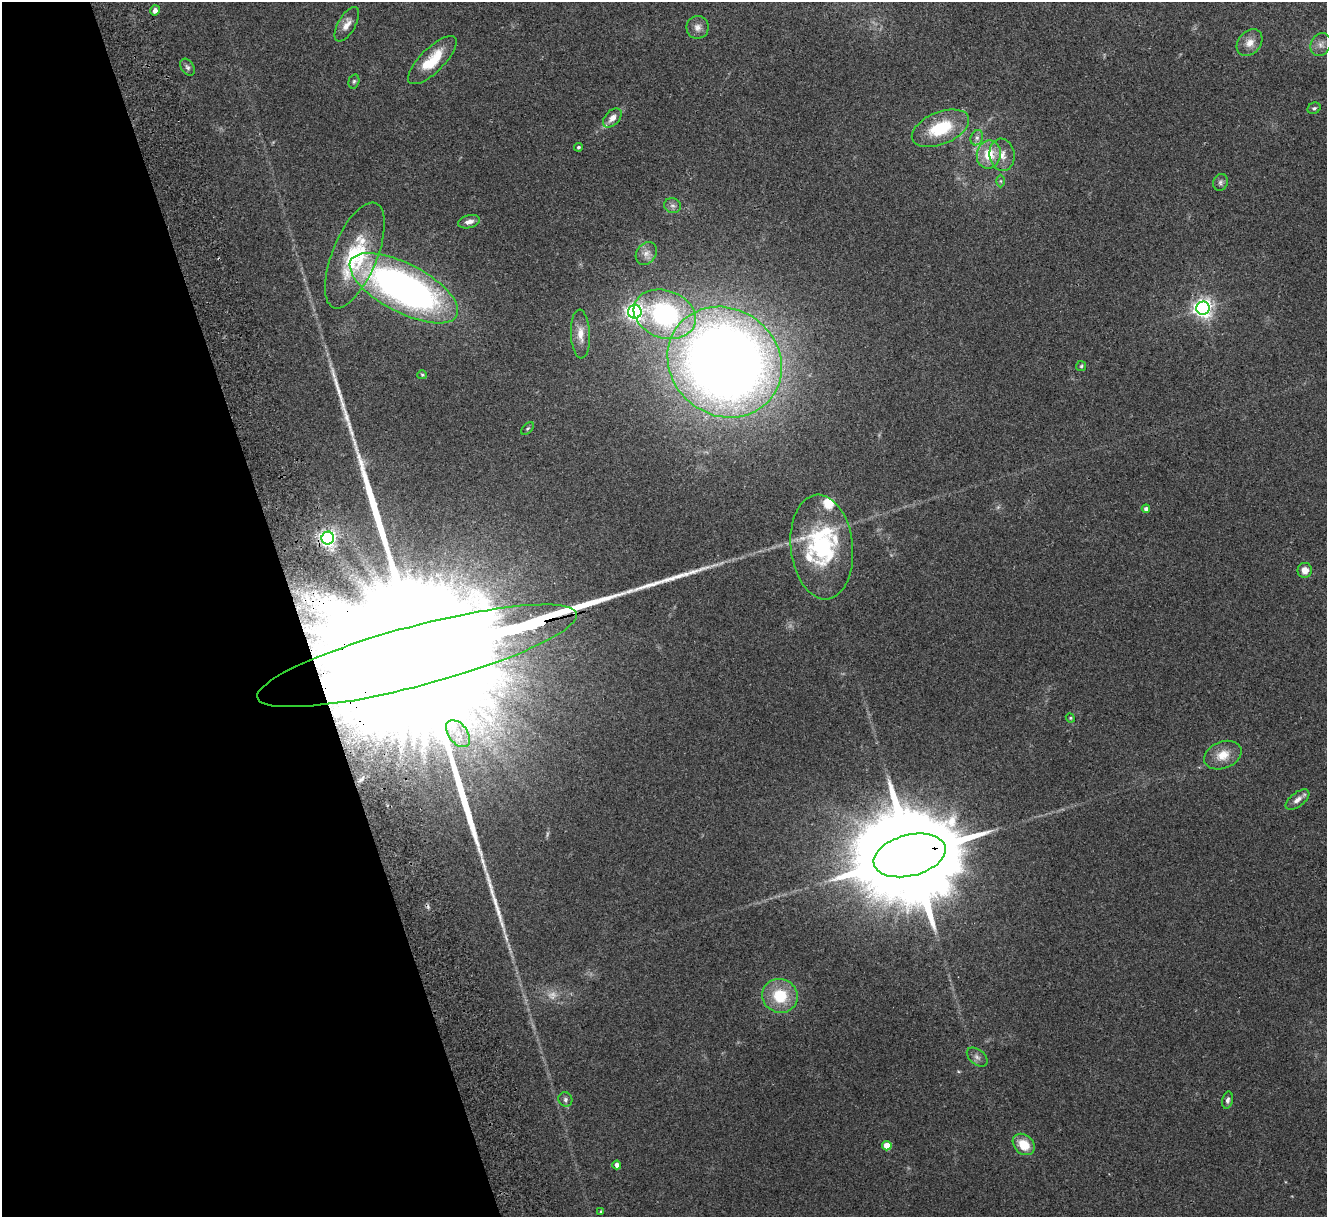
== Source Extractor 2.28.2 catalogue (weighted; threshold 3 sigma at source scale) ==
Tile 5 of 4 x 4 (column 1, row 2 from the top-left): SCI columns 56-1380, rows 2600-3814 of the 5411 x 5322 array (HDU 1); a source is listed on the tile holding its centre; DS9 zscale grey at full resolution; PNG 1329 x 1219 px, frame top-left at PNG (2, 2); each listed source drawn as its Kron ellipse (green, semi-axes under 4 px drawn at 4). Shown black and unused: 22% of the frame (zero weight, under 2 of 3 exposures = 3% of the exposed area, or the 3 px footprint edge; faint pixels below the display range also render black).
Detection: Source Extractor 2.28.2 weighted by HDU 2 'WHT'; one run over the whole footprint, this tile lists its part. Background 0.072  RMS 0.0085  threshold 0.0381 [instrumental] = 3 sigma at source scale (4.5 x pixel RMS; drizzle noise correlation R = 1.50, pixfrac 1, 0.05/0.05 arcsec/px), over >= 5 px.
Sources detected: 60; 2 too faint to see at this stretch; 1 inside a brighter object's white glare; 1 cosmic-ray / hot-pixel residue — neither listed nor drawn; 8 inside a brighter listed object's ellipse — not listed separately; the other 48 listed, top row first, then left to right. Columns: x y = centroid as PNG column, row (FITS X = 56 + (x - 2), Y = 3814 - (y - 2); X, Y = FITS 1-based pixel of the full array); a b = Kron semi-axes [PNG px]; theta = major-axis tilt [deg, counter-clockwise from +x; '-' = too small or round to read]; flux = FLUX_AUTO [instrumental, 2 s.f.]
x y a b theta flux
155 10 5 4 - 3.4
347 24 19 8 60 7.4
697 27 11 11 - 5.2
1250 43 15 11 49 7.6
1321 44 12 10 60 5.2
432 60 32 12 45 26
187 67 9 6 -56 2.4
354 81 7 5 74 1.5
1314 108 7 5 28 1.8
612 118 11 7 47 6
940 128 30 16 22 39
977 138 8 6 69 2.9
578 147 4 4 - 1.3
989 154 14 12 80 19
1002 155 16 12 -82 9.7
1000 181 6 4 -89 1.4
1220 182 9 7 65 2.5
672 206 8 7 - 3
469 222 11 6 14 4.4
646 253 12 9 56 5.6
355 255 56 22 68 49
404 288 60 24 -27 370
1203 308 7 6 - 420
635 312 7 7 - 350
665 314 32 23 -19 130
580 334 24 9 -87 10
725 362 59 53 -37 1200
1081 366 5 5 - 1.2
422 375 5 4 - 1
528 428 7 4 44 1.3
1146 509 4 4 - 3.3
328 538 6 6 - 330
822 547 52 31 -84 94
1305 570 7 7 - 6.9
417 656 165 30 15 250000
1070 718 5 4 - 0.95
458 734 15 9 -52 11
1223 755 19 13 22 13
1297 800 14 7 38 5
910 855 37 20 14 28000
780 996 18 17 - 30
977 1057 12 7 -40 3.6
565 1099 7 6 - 2.5
1227 1100 9 5 77 2.5
1024 1144 12 9 -43 17
887 1146 5 4 - 13
617 1165 4 4 - 3.7
601 1212 4 3 - 0.94
Overlapping masked pixels (flux is a lower limit): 3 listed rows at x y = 328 538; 417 656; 910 855